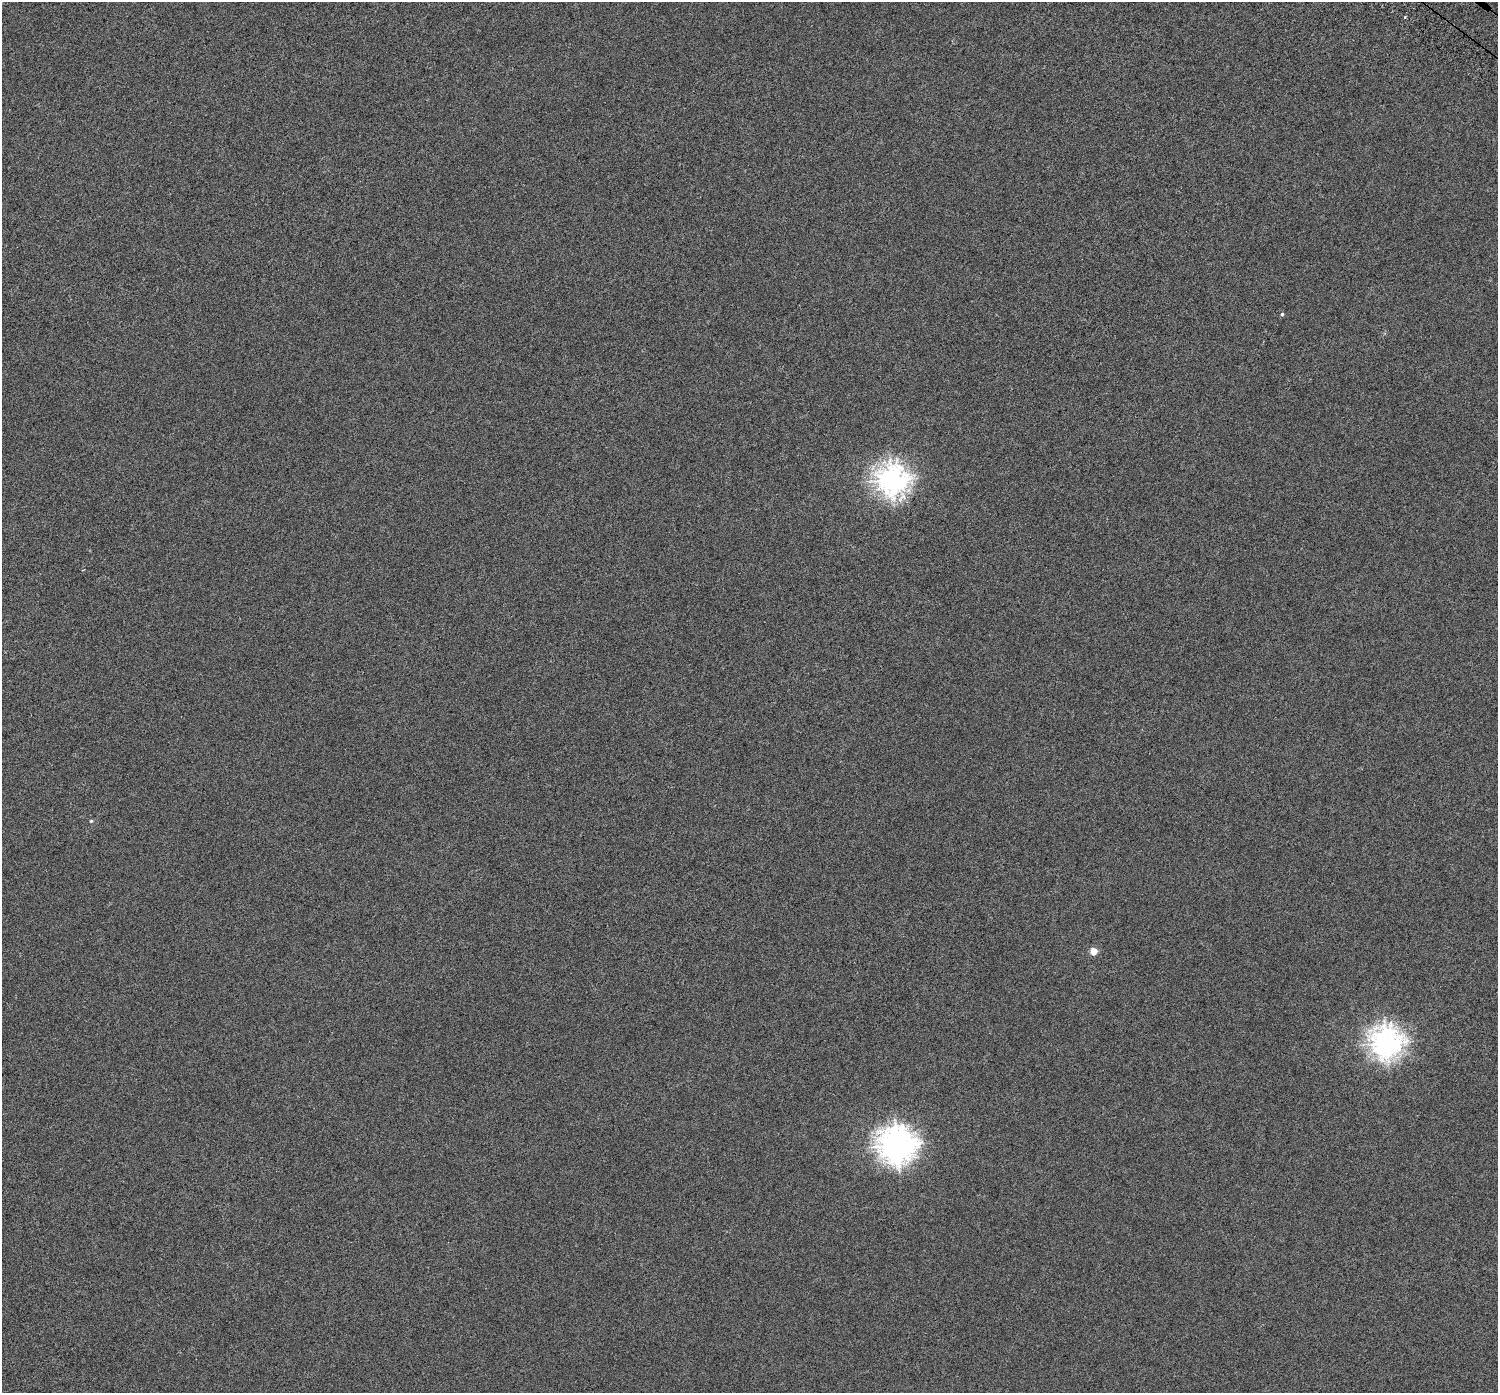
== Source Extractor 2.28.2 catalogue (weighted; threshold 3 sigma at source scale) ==
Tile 10 of 4 x 4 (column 2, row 3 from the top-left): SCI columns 1549-3044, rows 1699-3089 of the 6082 x 6113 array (HDU 1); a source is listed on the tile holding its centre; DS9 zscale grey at full resolution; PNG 1500 x 1395 px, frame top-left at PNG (2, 2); no overlay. Shown black and unused: <1% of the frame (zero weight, under 3 of 6 exposures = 3% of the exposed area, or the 3 px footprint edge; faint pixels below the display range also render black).
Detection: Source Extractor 2.28.2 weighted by HDU 2 'WHT'; one run over the whole footprint, this tile lists its part. Background 6.00e-06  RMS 0.0025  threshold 0.0103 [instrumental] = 3 sigma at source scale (4.09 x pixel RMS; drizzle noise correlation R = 1.36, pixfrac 0.8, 0.0396/0.0396 arcsec/px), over >= 5 px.
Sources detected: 7; all 7 listed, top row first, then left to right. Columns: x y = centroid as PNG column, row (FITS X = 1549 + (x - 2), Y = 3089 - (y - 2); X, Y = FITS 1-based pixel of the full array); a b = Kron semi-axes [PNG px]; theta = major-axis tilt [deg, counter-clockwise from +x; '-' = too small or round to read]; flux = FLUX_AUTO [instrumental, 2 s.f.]
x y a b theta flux
1405 17 3 3 - 0.21
1282 314 4 4 - 0.42
892 480 12 12 - 170
91 821 5 4 - 0.3
1094 951 5 5 - 4.5
1386 1043 13 12 - 170
897 1145 14 14 - 250